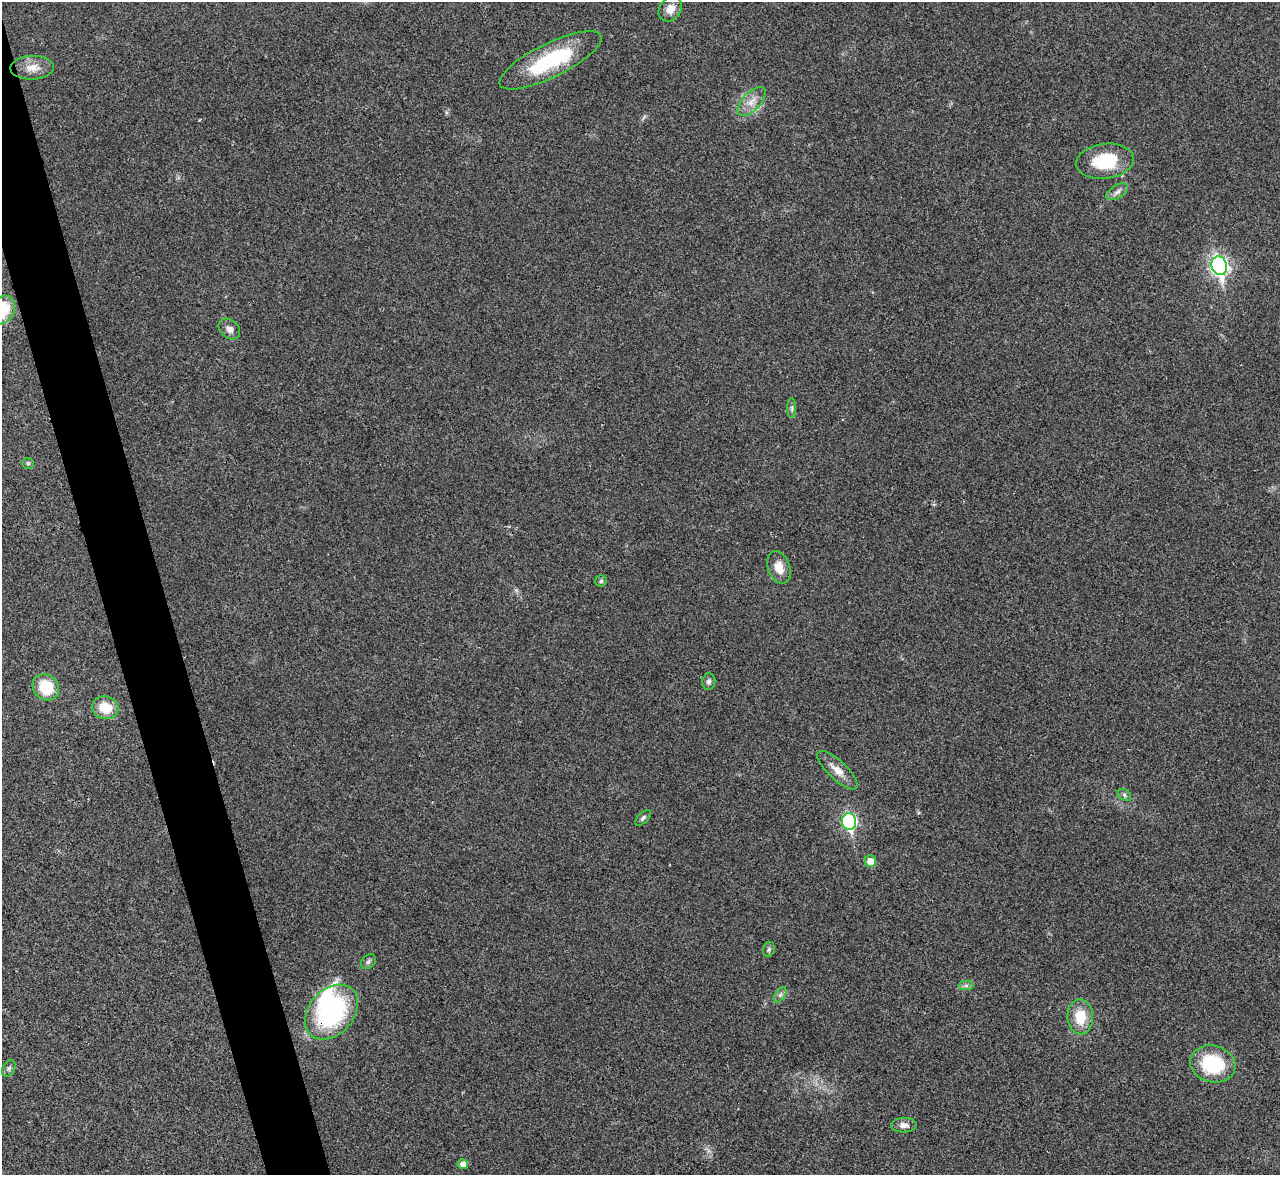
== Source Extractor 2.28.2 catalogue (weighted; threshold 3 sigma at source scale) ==
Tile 11 of 4 x 4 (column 3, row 3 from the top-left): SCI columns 2562-3839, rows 1437-2609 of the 5119 x 5100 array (HDU 1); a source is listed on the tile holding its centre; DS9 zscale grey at full resolution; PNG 1282 x 1177 px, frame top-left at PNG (2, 2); each listed source drawn as its Kron ellipse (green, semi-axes under 4 px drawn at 4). Shown black and unused: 4% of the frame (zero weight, under 3 of 4 exposures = <1% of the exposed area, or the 3 px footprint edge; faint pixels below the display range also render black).
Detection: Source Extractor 2.28.2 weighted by HDU 2 'WHT'; one run over the whole footprint, this tile lists its part. Background 0.0221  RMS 0.0044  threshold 0.0197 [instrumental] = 3 sigma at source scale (4.5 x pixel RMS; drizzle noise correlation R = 1.50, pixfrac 1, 0.05/0.05 arcsec/px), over >= 5 px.
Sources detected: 32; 1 inside a brighter object's white glare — neither listed nor drawn; the other 31 listed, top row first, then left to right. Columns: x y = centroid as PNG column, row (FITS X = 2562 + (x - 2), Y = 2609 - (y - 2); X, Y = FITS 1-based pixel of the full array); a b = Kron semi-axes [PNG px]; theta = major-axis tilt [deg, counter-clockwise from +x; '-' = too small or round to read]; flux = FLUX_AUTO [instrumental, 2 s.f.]
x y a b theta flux
670 9 13 10 52 4.4
551 60 56 17 26 35
32 68 22 12 2 5.5
751 102 18 9 47 4.9
1105 161 29 17 7 20
1117 192 12 6 32 1.8
1219 266 9 7 -72 150
2 310 16 12 53 19
229 329 12 8 -41 2.6
792 408 10 4 -90 1
28 463 6 5 - 0.74
779 567 17 11 -69 5.2
601 581 6 5 - 0.8
709 681 8 6 84 1.4
46 687 14 12 -44 14
105 708 13 11 -14 10
837 770 26 9 -43 5.5
1124 795 7 5 -38 0.92
643 818 10 5 45 1.1
849 822 8 7 - 71
870 861 6 5 - 5.9
769 949 7 5 75 0.9
368 962 8 6 46 1.3
966 985 7 4 0 1
780 995 8 5 59 1.1
332 1012 31 22 48 63
1080 1017 17 13 -88 10
1213 1064 23 18 -14 27
9 1068 9 6 60 1.2
904 1125 13 7 3 2.5
463 1164 5 5 - 2.5
Overlapping masked pixels (flux is a lower limit): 1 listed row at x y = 332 1012
Isophote crosses this tile's border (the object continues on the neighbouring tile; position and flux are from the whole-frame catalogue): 1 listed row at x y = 2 310